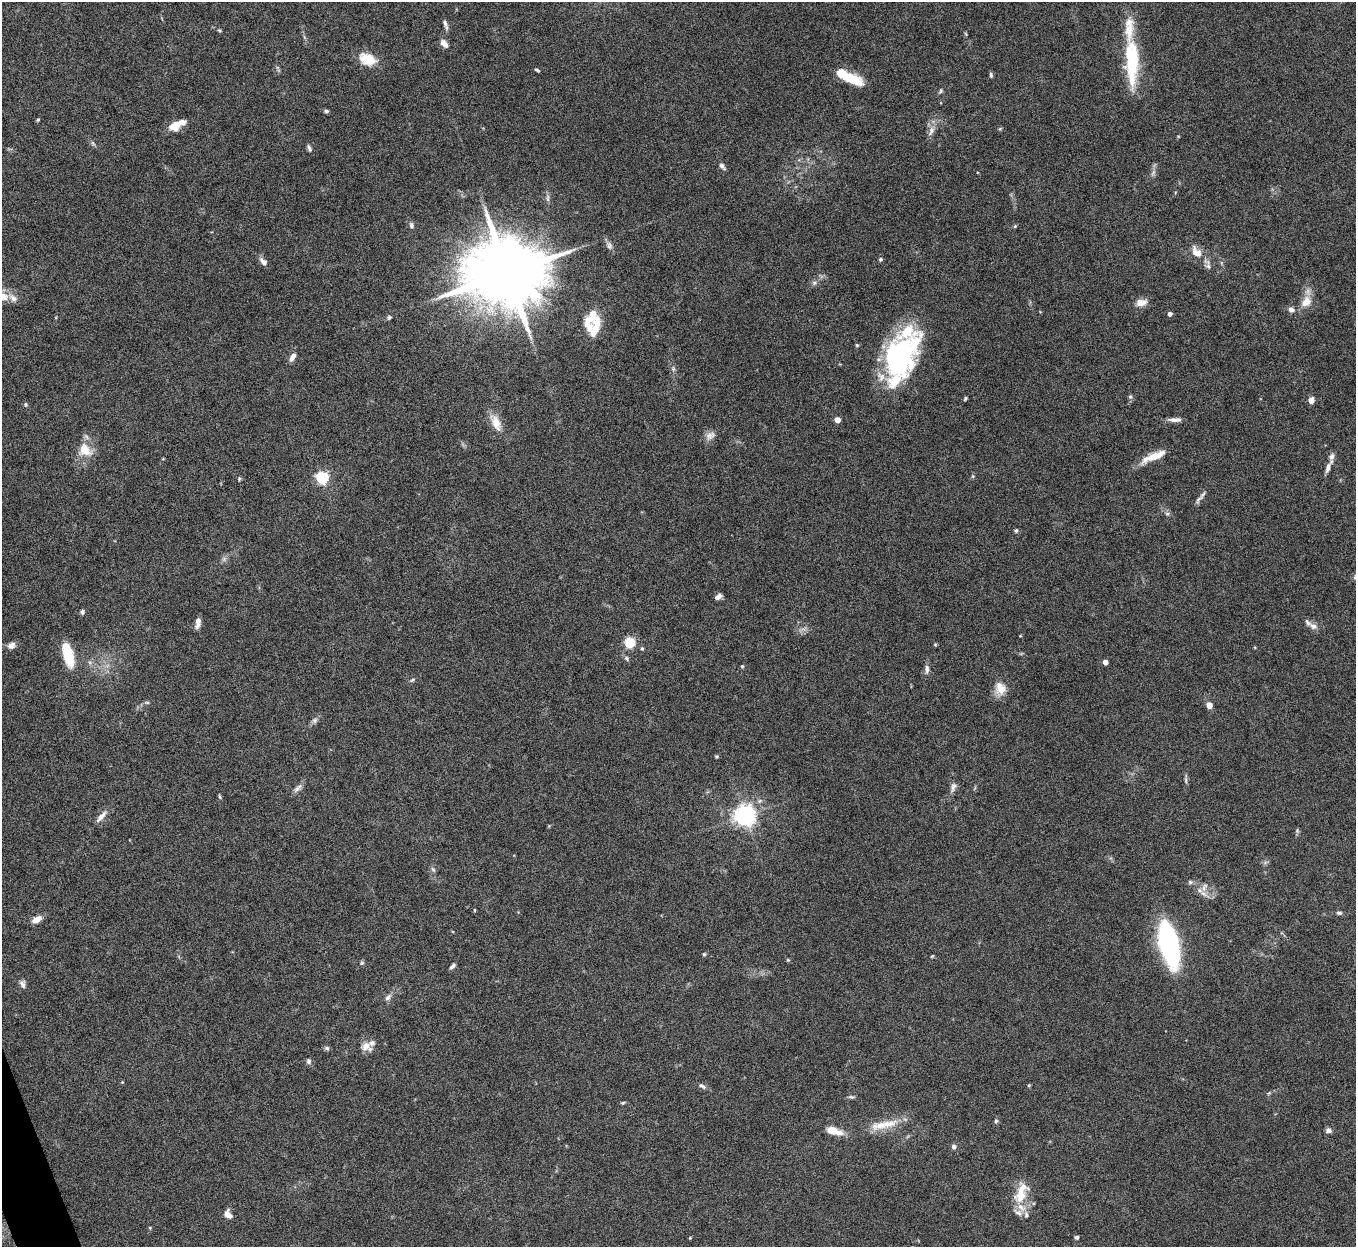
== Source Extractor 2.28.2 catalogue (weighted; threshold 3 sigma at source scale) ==
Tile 7 of 4 x 4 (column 3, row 2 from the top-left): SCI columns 2710-4063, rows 2639-3883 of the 5421 x 5406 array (HDU 1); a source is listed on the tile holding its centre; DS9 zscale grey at full resolution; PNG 1358 x 1249 px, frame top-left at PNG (2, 2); no overlay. Shown black and unused: <1% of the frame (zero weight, under 8 of 15 exposures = <1% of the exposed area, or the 3 px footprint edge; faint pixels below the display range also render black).
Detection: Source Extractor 2.28.2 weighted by HDU 2 'WHT'; one run over the whole footprint, this tile lists its part. Background 0.166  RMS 0.0048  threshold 0.0198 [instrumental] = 3 sigma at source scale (4.09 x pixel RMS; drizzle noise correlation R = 1.36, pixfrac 0.8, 0.05/0.05 arcsec/px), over >= 5 px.
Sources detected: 134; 1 too faint to see at this stretch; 2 inside a brighter object's white glare — not listed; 14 inside a brighter listed object's ellipse — not listed separately; the other 117 listed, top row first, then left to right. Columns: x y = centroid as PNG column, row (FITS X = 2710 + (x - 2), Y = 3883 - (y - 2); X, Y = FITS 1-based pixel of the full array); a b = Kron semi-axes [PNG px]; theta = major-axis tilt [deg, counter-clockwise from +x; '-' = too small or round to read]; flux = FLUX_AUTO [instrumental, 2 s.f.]
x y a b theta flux
445 25 13 4 -72 1.5
219 30 6 3 -30 0.55
966 34 6 3 -70 0.44
444 43 11 7 -50 2.7
367 59 20 13 -22 9
1130 66 54 17 -83 24
537 70 5 3 - 0.64
991 75 7 4 -81 0.81
849 77 30 9 -26 15
941 91 8 5 60 0.8
326 111 6 4 8 0.76
38 120 5 3 - 0.53
174 126 14 10 26 5.9
931 131 16 8 71 3
93 143 8 4 -53 0.82
309 148 8 4 -68 1.2
722 166 10 5 -49 1.4
548 198 12 4 90 1.3
411 225 9 6 -79 1.3
1015 226 4 4 - 0.55
609 245 12 7 -67 1.9
1197 252 16 9 -50 5.6
880 259 5 5 - 0.7
263 262 11 7 -48 2.2
1208 266 11 7 -33 1.8
507 273 20 17 6 6300
814 283 7 5 -43 1.1
2 297 23 11 7 6.1
1141 302 14 8 9 3.8
1306 302 17 12 48 5.9
1291 309 9 7 -30 1.9
1170 314 4 4 - 1.9
389 317 6 5 - 0.77
597 321 18 12 89 5.8
857 345 4 4 - 0.6
292 357 11 6 59 2.4
899 357 43 30 67 79
673 369 7 5 -71 1
1130 397 7 5 -68 0.86
965 398 5 4 - 0.58
1311 400 5 5 - 3.6
26 404 5 5 - 0.72
837 420 4 4 - 5.2
1175 420 17 5 1 2.5
496 423 22 10 -65 6.7
710 436 15 10 31 2.8
85 450 21 17 -40 8.2
1154 456 29 8 23 8.8
1328 468 15 6 71 2.4
973 476 5 5 - 0.62
322 477 6 5 - 63
239 479 6 3 89 0.52
1199 499 15 6 48 1.8
1167 514 6 5 - 0.94
1016 531 6 5 - 0.75
224 559 7 5 47 1.1
718 596 8 5 33 2
82 612 6 5 - 0.96
198 623 12 5 79 2.6
1313 626 12 8 -35 2.4
1020 636 5 3 - 0.34
630 642 5 5 - 35
11 645 10 8 37 2.3
935 645 6 4 0 0.42
642 649 5 4 - 0.62
68 655 23 9 -75 16
627 658 7 5 -50 0.92
1105 662 4 4 - 3.4
742 666 5 4 - 0.54
927 669 12 6 -89 1.8
412 680 7 4 36 0.72
1000 689 17 14 -83 5.8
147 702 7 3 -8 0.66
1209 705 7 6 - 2.7
315 720 8 7 - 1.3
716 756 4 4 - 0.58
1186 780 10 4 -85 1
953 787 14 7 67 2
298 788 16 6 42 2
220 797 7 3 -71 0.55
745 815 7 7 - 280
101 816 20 6 48 3.1
1297 831 7 5 -71 0.74
433 870 8 5 -62 1
1190 882 7 6 - 0.92
1204 887 14 7 70 2.5
1204 894 17 6 -32 2.7
474 910 5 3 - 0.4
1339 913 8 5 -7 0.98
37 919 12 7 29 3.2
1169 943 40 15 -76 84
704 954 5 4 - 0.56
932 956 6 3 44 0.43
788 960 4 4 - 0.49
362 963 6 5 - 0.69
452 966 8 4 42 1.2
22 984 10 6 -79 1.6
388 997 11 6 49 1.7
366 1046 14 11 38 4.3
327 1048 7 5 -3 0.88
308 1061 7 6 - 1.2
122 1082 4 4 - 0.39
1029 1085 5 4 - 0.47
702 1086 10 5 -39 1.3
851 1097 9 4 -5 0.87
623 1103 5 4 - 0.53
996 1121 6 5 - 0.81
881 1125 32 12 9 9.8
1328 1130 7 6 - 1.6
833 1131 16 7 -16 7.9
954 1147 6 6 - 1.4
1021 1196 25 16 44 10
228 1214 10 7 -61 3.2
1026 1215 9 6 -79 1.5
150 1228 4 3 - 0.42
1076 1237 5 4 - 0.85
690 1238 4 3 - 0.36
Isophote crosses this tile's border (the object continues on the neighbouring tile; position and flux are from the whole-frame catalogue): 1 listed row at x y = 2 297